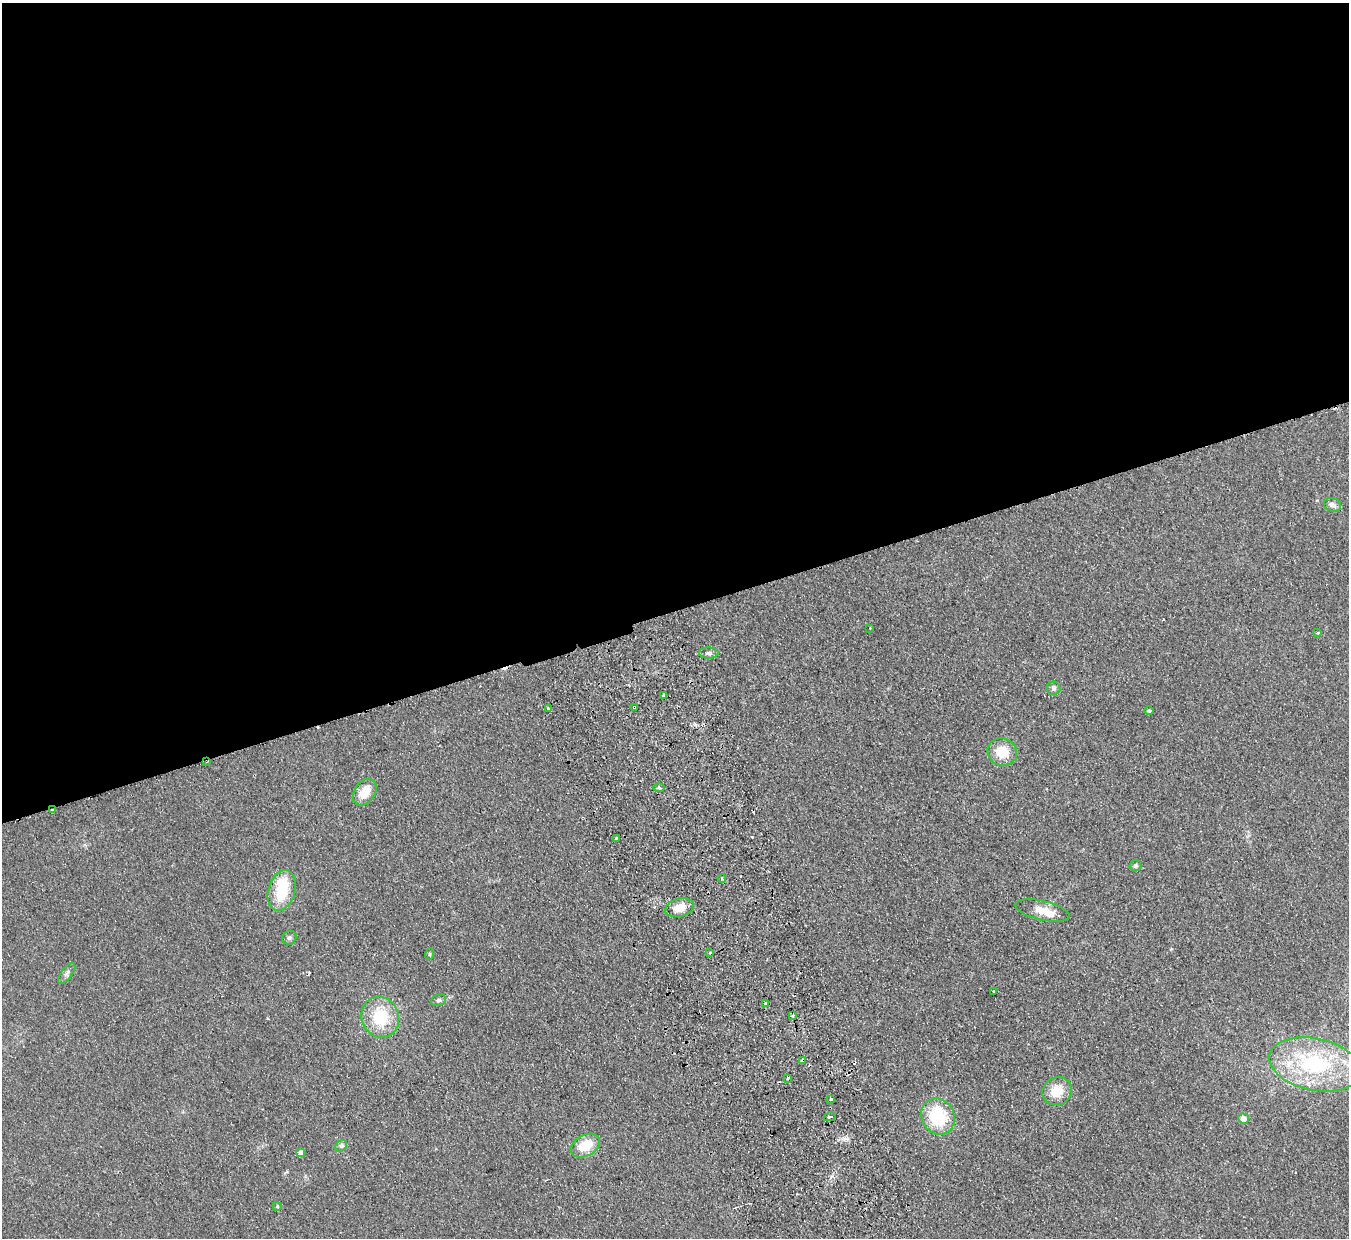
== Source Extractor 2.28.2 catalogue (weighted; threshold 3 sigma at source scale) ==
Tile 2 of 4 x 4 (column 2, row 1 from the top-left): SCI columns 1402-2748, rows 4006-5241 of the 5497 x 5414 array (HDU 1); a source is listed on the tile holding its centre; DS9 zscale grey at full resolution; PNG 1351 x 1240 px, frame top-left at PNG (2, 3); each listed source drawn as its Kron ellipse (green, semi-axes under 4 px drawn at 4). Shown black and unused: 49% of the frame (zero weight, under 2 of 3 exposures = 3% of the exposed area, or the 3 px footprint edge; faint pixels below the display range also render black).
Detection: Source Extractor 2.28.2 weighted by HDU 2 'WHT'; one run over the whole footprint, this tile lists its part. Background 0.0736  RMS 0.0095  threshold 0.0427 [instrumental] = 3 sigma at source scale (4.5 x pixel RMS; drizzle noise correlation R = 1.50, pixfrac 1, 0.05/0.05 arcsec/px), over >= 5 px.
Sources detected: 49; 1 inside a brighter object's white glare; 5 cosmic-ray / hot-pixel residue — neither listed nor drawn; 2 inside a brighter listed object's ellipse — not listed separately; the other 41 listed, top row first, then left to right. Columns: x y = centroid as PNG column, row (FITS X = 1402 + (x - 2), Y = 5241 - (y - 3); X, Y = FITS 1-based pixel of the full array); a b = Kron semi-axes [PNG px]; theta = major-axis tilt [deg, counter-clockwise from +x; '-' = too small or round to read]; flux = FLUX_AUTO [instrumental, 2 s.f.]
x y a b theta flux
1332 505 9 7 -20 4.2
870 628 3 2 - 0.74
1317 633 3 3 - 3
709 653 10 5 -2 2.4
1053 688 7 6 - 2.4
664 696 4 3 - 6.9
634 707 3 3 - 4.7
548 708 3 3 - 1.9
1149 711 5 4 - 2.3
1002 752 15 13 -29 18
207 762 3 2 - 1.3
659 788 6 3 -1 1.2
365 792 15 10 55 14
53 810 3 2 - 4.2
617 838 4 3 - 5.4
1135 866 6 6 - 1.6
722 878 4 3 - 1.4
282 890 21 13 74 33
680 908 15 9 13 14
1042 910 28 9 -13 13
289 938 7 6 - 2.4
709 953 3 3 - 2.6
430 954 6 3 71 1
67 973 12 5 53 3
994 991 3 3 - 1.5
439 1000 8 5 18 2.3
765 1004 4 3 - 3.3
793 1015 3 3 - 2.2
380 1017 21 18 -65 38
802 1060 4 3 - 13
1315 1064 46 26 -12 93
788 1078 3 3 - 3
1057 1091 15 13 27 17
831 1099 3 3 - 7.1
830 1117 6 3 13 5.9
938 1117 18 16 -64 49
1243 1119 5 5 - 6.1
585 1145 15 10 29 22
341 1146 6 5 - 1.9
301 1153 4 4 - 3.6
277 1206 4 4 - 1
Overlapping masked pixels (flux is a lower limit): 4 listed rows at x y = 634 707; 207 762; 53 810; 802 1060